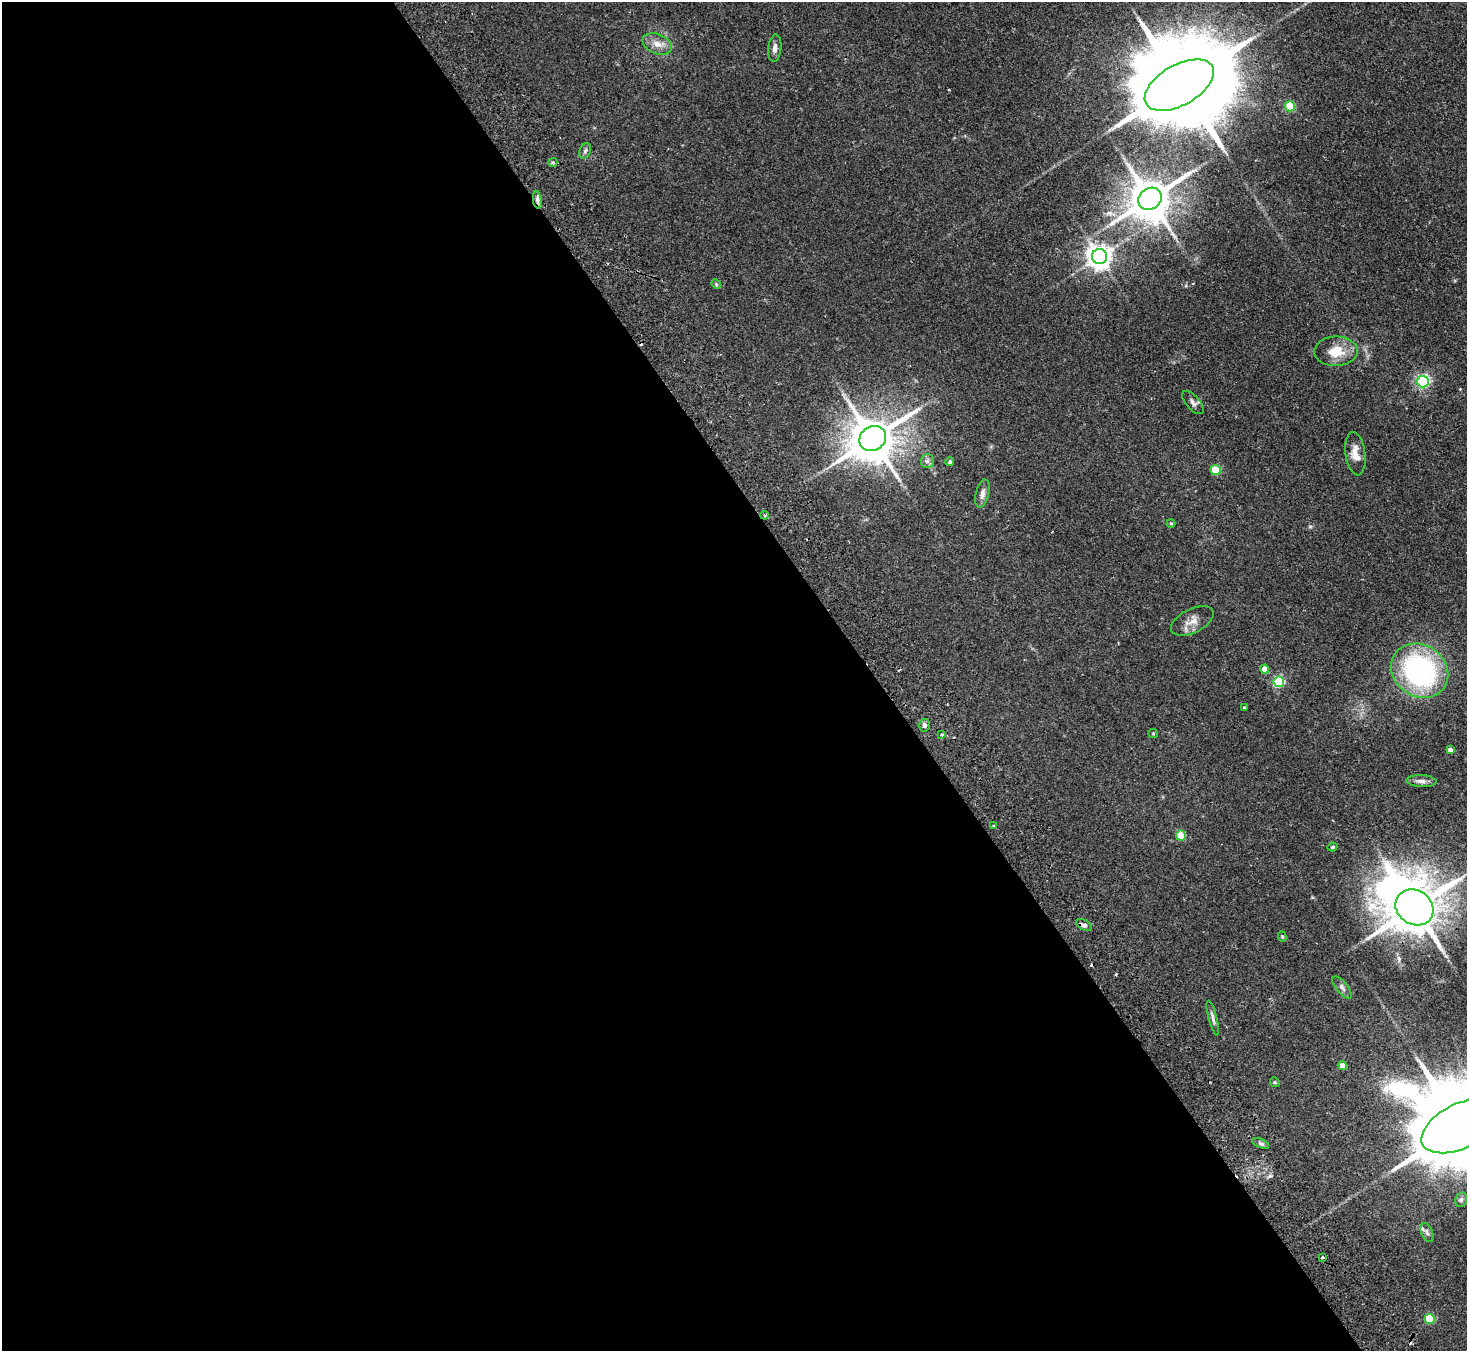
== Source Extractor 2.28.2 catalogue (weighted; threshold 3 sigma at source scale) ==
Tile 9 of 4 x 4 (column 1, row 3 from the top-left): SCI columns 50-1514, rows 1681-3029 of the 5961 x 5922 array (HDU 1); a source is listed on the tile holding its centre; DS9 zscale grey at full resolution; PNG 1469 x 1353 px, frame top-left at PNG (2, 2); each listed source drawn as its Kron ellipse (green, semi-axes under 4 px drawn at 4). Shown black and unused: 60% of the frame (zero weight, under 2 of 3 exposures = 3% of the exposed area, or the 3 px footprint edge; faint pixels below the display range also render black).
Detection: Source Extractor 2.28.2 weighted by HDU 2 'WHT'; one run over the whole footprint, this tile lists its part. Background 0.0752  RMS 0.0056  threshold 0.0251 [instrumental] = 3 sigma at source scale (4.5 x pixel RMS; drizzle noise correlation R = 1.50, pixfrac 1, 0.05/0.05 arcsec/px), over >= 5 px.
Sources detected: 53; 5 cosmic-ray / hot-pixel residue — neither listed nor drawn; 1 inside a brighter listed object's ellipse — not listed separately; the other 47 listed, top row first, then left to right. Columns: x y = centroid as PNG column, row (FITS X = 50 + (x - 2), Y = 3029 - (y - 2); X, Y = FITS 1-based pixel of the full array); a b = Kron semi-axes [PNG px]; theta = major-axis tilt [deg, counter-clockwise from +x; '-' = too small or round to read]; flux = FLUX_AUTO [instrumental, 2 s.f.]
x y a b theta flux
657 44 15 9 -22 4.9
775 48 13 6 84 2.7
1179 85 38 20 30 15000
1290 106 5 5 - 19
585 151 8 5 68 1.2
553 162 4 4 - 0.82
1150 199 12 10 35 1900
537 200 9 4 -82 1.5
1100 257 7 7 - 490
716 284 5 4 - 0.58
1336 351 22 14 1 11
1423 382 6 6 - 96
1193 403 14 6 -49 2.2
873 439 14 12 31 2200
1355 454 22 10 -82 5.9
927 461 7 6 - 1.7
950 462 4 4 - 0.98
1215 470 5 5 - 22
982 493 14 6 75 2.6
765 515 4 3 - 0.91
1171 523 4 4 - 0.52
1192 621 23 12 26 5.6
1264 669 4 4 - 3.9
1420 671 30 26 -34 95
1279 682 5 5 - 48
1244 707 3 3 - 0.82
924 725 6 5 - 1.7
1153 733 4 4 - 0.54
942 734 3 3 - 1.1
1450 750 4 4 - 3
1421 781 15 6 -2 2.4
993 825 3 2 - 0.89
1181 836 5 5 - 20
1332 847 5 3 - 0.65
1414 907 20 17 -35 2700
1084 925 9 5 -28 1.8
1282 937 5 4 - 0.59
1342 987 14 5 -51 1.8
1213 1018 18 4 -75 1.8
1342 1065 4 4 - 3.3
1275 1082 5 4 - 0.6
1461 1126 43 22 26 15000
1261 1143 9 4 -22 1.2
1461 1200 7 5 76 1.2
1427 1232 10 5 -68 1.5
1323 1257 4 3 - 0.71
1429 1319 5 5 - 26
Overlapping masked pixels (flux is a lower limit): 2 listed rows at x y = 537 200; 1414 907
Isophote crosses this tile's border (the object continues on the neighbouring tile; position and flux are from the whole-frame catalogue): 1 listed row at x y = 1461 1126